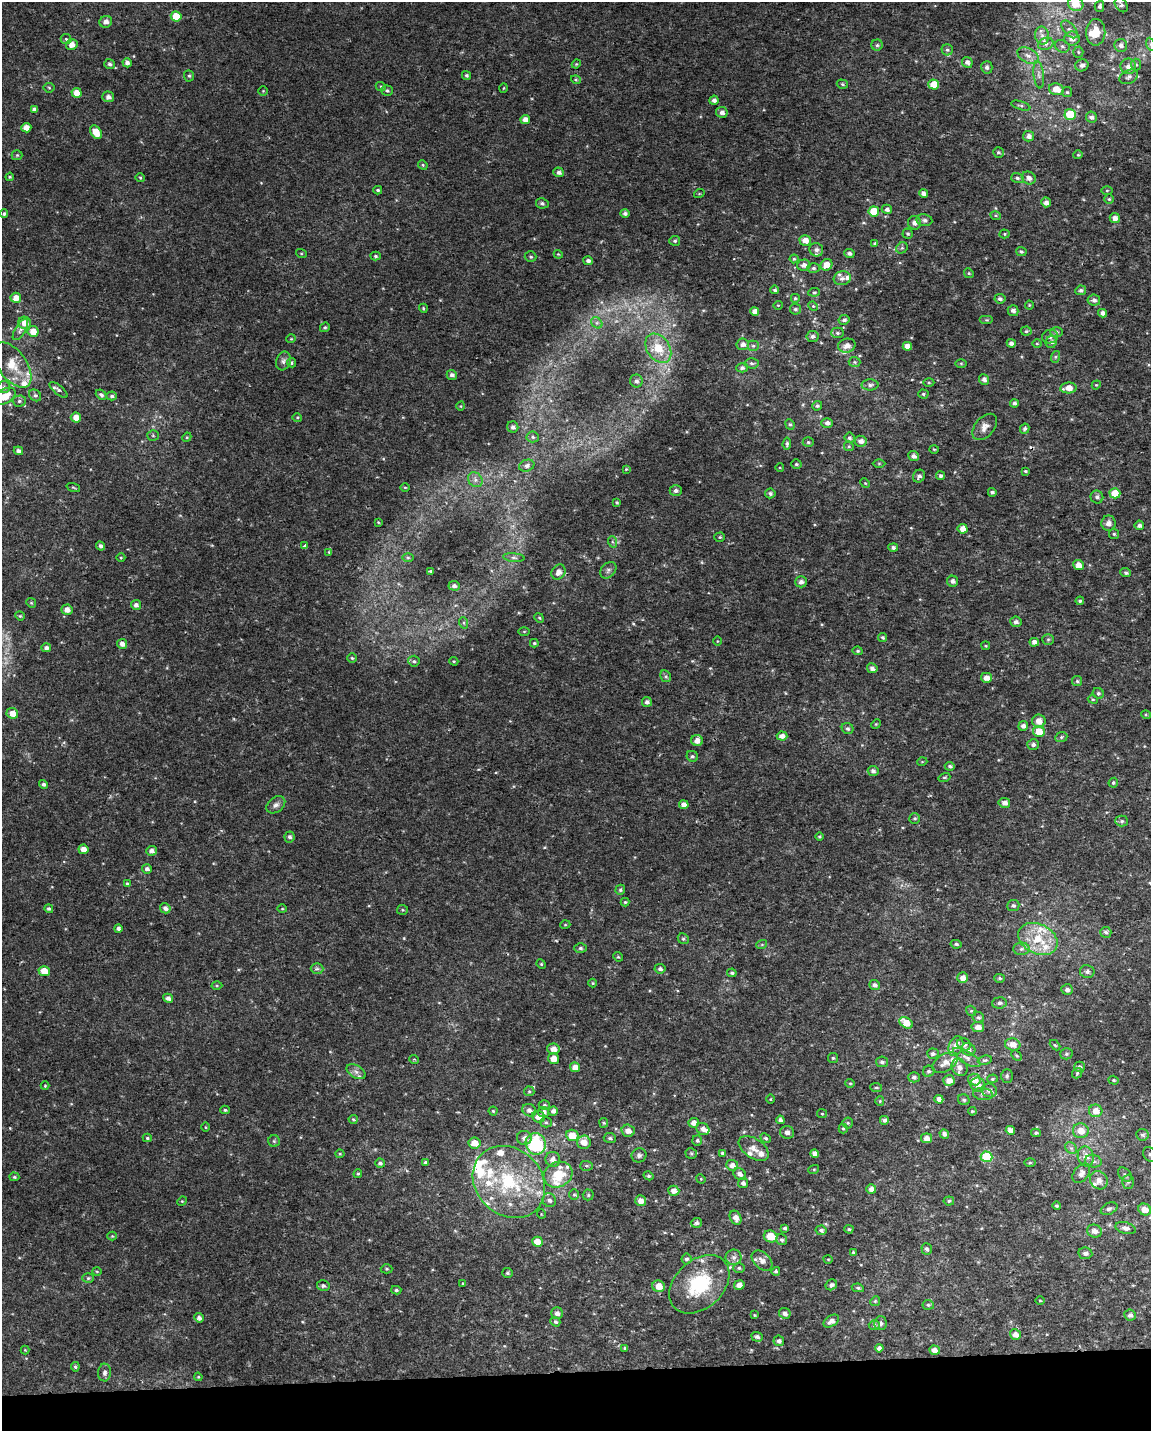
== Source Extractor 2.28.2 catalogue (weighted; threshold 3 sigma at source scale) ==
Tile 10 of 4 x 3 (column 2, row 3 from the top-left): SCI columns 1150-2298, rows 52-1480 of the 4595 x 4347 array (HDU 1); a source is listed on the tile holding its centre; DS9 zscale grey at full resolution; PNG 1153 x 1433 px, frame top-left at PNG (2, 2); each listed source drawn as its Kron ellipse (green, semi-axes under 4 px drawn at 4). Shown black and unused: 4% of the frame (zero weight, under 2 of 3 exposures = <1% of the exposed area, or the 3 px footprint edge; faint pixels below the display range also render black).
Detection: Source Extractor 2.28.2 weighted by HDU 2 'WHT'; one run over the whole footprint, this tile lists its part. Background 0.00345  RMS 0.003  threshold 0.0136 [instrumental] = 3 sigma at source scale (4.5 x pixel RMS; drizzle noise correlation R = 1.50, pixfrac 1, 0.0396/0.0396 arcsec/px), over >= 5 px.
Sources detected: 517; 1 cosmic-ray / hot-pixel residue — neither listed nor drawn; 34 inside a brighter listed object's ellipse — not listed separately; the other 482 listed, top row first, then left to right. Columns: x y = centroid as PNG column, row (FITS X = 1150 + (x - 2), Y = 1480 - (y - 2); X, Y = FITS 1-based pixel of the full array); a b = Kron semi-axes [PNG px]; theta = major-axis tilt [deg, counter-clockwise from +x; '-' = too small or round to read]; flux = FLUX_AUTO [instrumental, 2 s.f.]
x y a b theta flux
1076 4 8 7 - 6.3
1121 5 8 5 -55 0.9
1099 6 5 4 - 0.84
176 16 5 5 - 6.6
106 22 6 6 - 1.6
1070 29 11 5 -48 1.2
1096 32 13 9 89 5.7
1042 36 9 7 -86 1.5
66 39 5 5 - 0.53
1072 39 8 7 - 2.2
1046 44 8 6 21 1.1
1150 44 6 4 -72 0.53
72 45 6 5 - 2.3
877 45 5 5 - 0.61
1121 45 6 6 - 1.3
1062 46 7 6 - 0.77
947 50 5 5 - 0.6
1078 52 5 5 - 0.47
1028 56 11 7 -27 1.8
967 62 6 5 - 1.2
127 63 4 4 - 1.3
110 64 5 5 - 0.63
576 64 4 4 - 0.32
1082 65 6 6 - 1.1
1136 65 6 5 - 0.53
1128 66 8 7 - 1.8
987 67 6 6 - 0.88
466 75 5 4 - 0.51
1039 75 14 5 -84 1.3
189 76 5 5 - 0.5
1129 77 10 6 27 1.1
576 80 5 3 - 0.32
842 84 6 4 -17 0.45
934 85 5 5 - 6.2
381 87 5 3 - 0.31
49 88 5 5 - 0.39
504 88 4 3 - 0.24
1056 89 7 6 - 3.7
263 91 4 4 - 0.27
387 91 6 5 - 0.67
1067 92 5 5 - 0.5
77 93 5 5 - 2.7
108 97 6 5 - 1.3
714 100 4 4 - 1.1
1021 106 10 4 -16 0.66
34 109 4 4 - 1
722 112 6 5 - 1.3
1070 114 5 5 - 8.8
1091 117 5 5 - 0.96
525 120 5 4 - 2.1
26 128 5 4 - 2.3
96 132 7 5 -57 3.8
1029 136 5 5 - 1.5
998 152 5 5 - 0.57
17 155 5 5 - 0.38
1078 155 4 4 - 0.34
423 165 5 4 - 0.38
559 172 5 5 - 1
10 177 4 3 - 0.34
140 178 5 4 - 0.33
1017 178 6 5 - 0.65
1029 178 7 6 - 1.4
378 190 4 3 - 0.49
1107 190 6 4 1 0.35
923 193 4 4 - 1.2
699 194 5 3 - 0.27
1109 199 5 5 - 0.39
1046 202 5 5 - 1.5
542 203 6 5 - 0.74
887 209 5 5 - 1
874 211 5 5 - 8.6
625 213 5 4 - 0.77
4 214 4 4 - 0.54
996 216 5 3 - 0.35
1115 218 5 5 - 1.9
924 220 8 6 -8 0.76
915 223 7 6 - 1.2
908 234 5 5 - 0.45
1005 234 5 4 - 0.37
805 240 6 5 - 2.8
675 241 5 5 - 0.52
875 243 4 4 - 0.54
902 248 6 5 - 0.56
816 250 7 6 - 1.1
1021 251 5 4 - 0.47
301 253 5 3 - 0.31
849 253 5 4 - 0.88
558 254 4 3 - 0.29
376 256 5 4 - 0.54
531 257 6 5 - 0.56
794 259 4 4 - 0.43
588 261 5 4 - 0.87
804 265 6 5 - 1.4
826 265 6 5 - 2.7
813 268 6 5 - 0.58
969 273 5 4 - 0.34
842 278 8 7 - 1.3
775 290 4 4 - 0.52
1081 290 5 5 - 0.7
814 292 6 4 8 0.42
16 298 5 5 - 2.5
795 298 5 5 - 0.44
1000 299 5 4 - 0.82
1094 300 6 5 - 1
778 305 4 4 - 0.3
1029 305 4 4 - 0.29
813 306 5 4 - 0.38
423 308 5 3 - 0.39
795 309 5 5 - 0.55
755 311 5 4 - 1.7
1013 311 5 5 - 1.3
1102 313 4 4 - 1.4
844 320 6 5 - 0.88
986 320 7 3 0 0.39
25 323 6 6 - 2.8
597 323 6 5 - 0.66
325 327 5 4 - 0.46
20 330 12 5 59 1.1
33 331 5 5 - 3.3
1026 331 5 4 - 0.47
1056 332 6 5 - 0.65
837 333 6 5 - 0.56
813 336 6 5 - 0.91
1050 337 8 6 18 0.88
291 339 5 3 - 0.24
1051 342 6 5 - 1.1
1011 343 5 4 - 1.2
743 344 6 6 - 1.3
1037 344 5 3 - 0.35
753 346 5 5 - 0.51
847 346 9 7 15 2
907 346 4 4 - 2.2
658 348 16 11 -55 6.2
1055 357 6 4 72 0.46
283 361 10 7 69 1.1
855 362 6 5 - 0.46
291 363 5 4 - 0.84
751 363 7 5 -2 0.64
961 363 6 4 -1 0.35
12 365 26 14 -54 6.3
742 368 5 4 - 0.74
452 375 5 5 - 1
984 379 5 5 - 1.2
636 381 6 6 - 0.85
929 382 5 3 - 0.33
870 385 8 5 1 0.84
1096 385 5 3 - 0.29
4 387 6 6 - 0.77
1068 388 8 5 5 3.1
59 390 11 4 -40 0.66
923 394 5 4 - 0.45
35 395 6 5 - 0.65
101 395 6 4 -40 0.64
4 396 12 7 30 4.8
112 396 5 4 - 0.65
19 401 6 5 - 0.68
1014 403 4 4 - 0.85
461 406 4 3 - 0.25
817 406 5 4 - 0.57
76 417 5 5 - 2.5
297 417 5 3 - 0.32
827 423 6 5 - 0.89
790 424 5 4 - 0.44
513 427 5 5 - 0.93
985 427 15 9 49 2.3
1025 429 5 4 - 0.68
153 435 5 5 - 0.44
187 437 5 4 - 0.3
533 437 6 5 - 0.63
849 438 5 5 - 0.63
861 441 6 5 - 1.5
808 442 5 4 - 0.5
787 444 6 4 84 0.53
849 446 5 4 - 0.43
934 449 5 3 - 0.28
18 451 5 4 - 1
913 456 5 5 - 1.3
879 463 6 4 0 0.35
796 464 5 4 - 0.51
527 466 8 6 21 1.1
780 468 4 3 - 0.22
626 469 4 2 - 0.26
1025 471 4 3 - 0.37
919 476 7 5 52 0.95
941 476 4 4 - 0.76
475 480 8 6 -47 1.2
865 483 5 4 - 0.36
73 487 7 3 -19 0.33
405 487 5 3 - 0.27
676 490 6 5 - 0.91
992 492 4 4 - 0.61
770 493 5 5 - 0.65
1115 493 5 5 - 6
1097 497 6 6 - 0.91
617 502 3 3 - 0.4
378 522 4 3 - 0.27
1108 523 7 7 - 1.5
1139 525 5 4 - 0.94
963 529 5 4 - 2.6
1114 534 5 5 - 0.43
720 537 5 4 - 0.4
613 542 6 4 -69 0.49
101 546 5 4 - 0.89
305 546 3 3 - 0.91
893 547 5 4 - 0.86
329 552 4 3 - 0.27
121 558 4 3 - 0.29
408 558 6 4 -1 0.38
514 558 10 4 -5 0.78
1079 565 5 5 - 2.8
608 570 9 7 46 0.99
430 571 4 3 - 0.31
558 572 8 6 54 2
1126 573 5 4 - 0.55
953 581 5 5 - 0.95
801 582 6 5 - 1.2
454 586 6 5 - 0.86
1080 601 4 3 - 0.5
31 603 5 4 - 0.36
136 605 5 5 - 1
67 610 5 5 - 1.7
20 616 5 4 - 0.33
539 618 5 4 - 0.4
1016 622 5 5 - 1.1
464 623 6 4 -71 0.41
524 631 5 4 - 0.32
883 637 4 3 - 0.54
1048 639 6 5 - 0.48
717 641 4 3 - 0.23
1034 642 5 4 - 1.6
534 643 4 3 - 0.38
122 644 5 4 - 1.5
986 646 4 3 - 0.29
46 648 5 4 - 1.1
858 651 5 4 - 0.47
352 658 5 5 - 0.42
414 661 6 5 - 0.58
454 661 4 3 - 0.31
872 668 5 5 - 1.2
666 676 6 5 - 0.55
986 678 5 5 - 2
1077 681 5 5 - 0.48
1098 693 6 5 - 0.6
1093 699 5 4 - 0.36
647 702 5 5 - 0.97
12 713 6 5 - 2.8
1146 715 5 3 - 0.29
1039 721 6 6 - 2.6
876 724 5 4 - 0.3
1023 726 5 4 - 1.2
848 728 6 5 - 0.74
1039 731 6 5 - 5.1
782 736 5 4 - 1.9
1061 737 6 5 - 0.61
697 741 6 5 - 2
1033 744 6 5 - 0.96
692 756 6 5 - 0.57
922 762 5 3 - 0.26
950 766 5 4 - 0.59
873 771 5 5 - 0.99
944 777 6 4 18 0.37
1113 783 5 4 - 0.52
44 784 4 4 - 0.73
1004 803 6 5 - 1.4
276 805 10 7 38 1.2
684 805 5 4 - 2
915 818 5 5 - 0.56
1122 821 6 5 - 0.65
819 836 4 4 - 0.4
290 837 5 5 - 0.8
83 849 5 4 - 2.2
151 851 5 4 - 1.3
147 869 5 4 - 0.95
127 884 4 4 - 0.49
620 890 5 4 - 0.53
625 902 4 4 - 0.38
1013 906 6 5 - 0.69
165 908 5 5 - 1.2
49 909 4 4 - 0.55
282 909 5 3 - 0.28
402 910 5 5 - 0.41
565 925 5 3 - 0.25
118 928 4 4 - 1
1106 932 5 5 - 0.81
683 939 6 5 - 0.51
1038 939 21 15 -27 9.2
762 944 5 3 - 0.29
956 944 5 4 - 0.53
580 948 6 4 -1 0.54
1021 949 8 6 2 0.95
618 957 5 4 - 0.34
541 964 5 4 - 0.36
317 969 6 5 - 0.71
660 969 5 4 - 0.81
44 971 5 5 - 3.8
1087 972 7 6 - 0.89
732 973 4 4 - 0.51
963 978 5 5 - 1.9
1000 978 5 4 - 0.51
593 983 4 4 - 0.3
875 985 5 5 - 1.1
217 986 5 3 - 0.35
1067 989 6 5 - 0.95
168 998 5 4 - 1.3
999 1003 7 5 5 0.81
971 1011 5 5 - 0.45
978 1017 6 5 - 0.61
906 1023 7 5 -35 4.7
978 1027 6 5 - 1.9
964 1044 7 6 - 1.1
1013 1045 8 6 -13 2.4
1055 1045 6 3 -43 0.34
956 1046 10 7 67 2.4
553 1049 6 5 - 1.9
968 1049 7 6 - 1.1
933 1054 5 5 - 0.69
1066 1054 6 5 - 0.66
1017 1056 6 4 -44 0.42
967 1057 15 6 -31 1.6
833 1058 5 5 - 0.44
414 1059 5 3 - 0.27
554 1059 5 5 - 2.7
985 1060 7 4 9 0.56
882 1062 6 5 - 0.78
945 1063 14 8 33 2.8
575 1067 5 4 - 2.7
959 1067 9 7 -58 2.2
1079 1067 5 5 - 0.64
929 1071 6 5 - 0.68
356 1072 10 6 -31 1.2
1077 1073 6 4 49 0.37
1007 1076 7 5 90 0.58
914 1077 6 5 - 0.8
992 1079 5 4 - 0.41
974 1080 6 6 - 2.3
1114 1080 5 4 - 0.37
949 1081 6 5 - 2.3
850 1083 5 4 - 0.33
978 1085 7 7 - 2.2
45 1086 4 4 - 0.29
876 1088 6 3 -7 0.38
989 1090 8 6 -23 1.7
529 1091 5 5 - 0.42
983 1094 10 6 -7 1
770 1099 5 3 - 0.27
939 1099 4 4 - 1.6
964 1100 6 5 - 0.65
880 1101 5 4 - 0.35
544 1105 5 4 - 0.53
225 1110 5 3 - 0.47
529 1110 7 6 - 1.4
493 1111 4 4 - 0.37
553 1111 5 4 - 0.99
972 1111 4 3 - 0.34
1096 1111 6 6 - 3
543 1112 5 5 - 1.2
822 1114 5 4 - 0.3
538 1117 6 5 - 2.5
353 1119 4 4 - 0.36
780 1120 4 4 - 1
884 1120 4 4 - 0.88
546 1122 5 5 - 0.53
604 1123 5 4 - 0.34
694 1123 5 5 - 1.9
848 1123 5 5 - 0.49
206 1127 4 3 - 0.24
843 1128 5 4 - 0.37
703 1129 7 5 -31 1.3
1010 1130 5 4 - 1.8
628 1131 6 6 - 1.8
1081 1131 8 7 - 3
787 1132 7 6 - 1.3
1036 1133 5 4 - 0.5
944 1134 5 4 - 0.97
572 1135 6 5 - 4.8
1142 1135 6 6 - 0.82
147 1138 4 4 - 0.39
524 1138 7 7 - 1.4
610 1138 6 5 - 0.58
766 1138 5 4 - 0.46
926 1138 5 5 - 1.8
697 1140 5 5 - 0.63
274 1141 6 5 - 0.54
584 1142 7 7 - 3
475 1143 6 5 - 3.3
536 1144 11 10 - 22
754 1148 17 9 -34 2.5
1071 1148 7 5 -43 0.76
691 1153 6 5 - 0.49
722 1153 4 3 - 0.5
340 1154 4 4 - 0.33
815 1154 4 4 - 1.8
639 1155 7 7 - 0.81
1150 1155 8 6 -58 0.82
1086 1156 10 8 -77 2.1
986 1157 6 5 - 15
553 1159 7 7 - 1.6
1093 1161 8 6 -13 0.88
425 1162 4 4 - 0.57
380 1163 5 4 - 0.62
1030 1163 6 4 1 0.38
732 1165 6 5 - 1.8
586 1166 6 5 - 0.52
814 1169 5 3 - 0.28
1081 1173 11 7 51 1.5
358 1174 4 4 - 0.4
740 1174 7 5 -37 1.2
1125 1174 8 5 -47 0.75
558 1175 15 12 29 8
649 1176 5 4 - 0.54
14 1177 5 4 - 0.46
701 1179 5 4 - 0.28
1099 1180 9 8 - 2
509 1182 39 33 -44 28
1128 1182 7 6 - 0.86
743 1183 5 5 - 0.95
871 1189 5 4 - 1.5
674 1191 6 5 - 1.9
574 1195 5 5 - 0.44
588 1195 5 5 - 0.49
549 1200 7 6 - 0.99
182 1201 5 4 - 0.31
641 1201 5 5 - 1.9
949 1201 5 4 - 0.55
1057 1206 4 4 - 0.52
1109 1209 9 5 26 0.86
1145 1210 6 5 - 2.7
541 1214 5 3 - 0.24
736 1218 7 5 -64 1.7
696 1223 6 5 - 0.93
785 1228 4 3 - 0.68
1126 1228 10 5 -15 1.4
849 1229 4 3 - 0.47
821 1230 5 4 - 0.92
1094 1231 7 6 - 1.9
112 1236 4 4 - 0.32
771 1236 7 6 - 5.6
782 1240 6 5 - 0.73
537 1242 5 5 - 3.5
927 1249 6 5 - 0.76
853 1252 4 3 - 0.29
1085 1253 7 6 - 1
734 1257 8 7 - 1.3
686 1259 5 5 - 0.77
828 1259 4 3 - 0.24
762 1261 12 8 -44 2
739 1268 6 5 - 0.56
387 1269 6 4 0 0.42
97 1271 5 3 - 0.29
776 1271 4 4 - 0.52
508 1273 5 5 - 0.58
88 1278 6 5 - 0.48
463 1284 4 3 - 0.32
699 1284 34 24 43 19
739 1285 5 5 - 1.9
831 1285 6 5 - 0.96
323 1286 6 5 - 0.84
659 1286 6 6 - 3.6
858 1288 6 4 -10 0.5
396 1290 5 4 - 0.54
1040 1300 5 3 - 0.29
875 1301 5 4 - 0.36
928 1305 5 5 - 0.56
557 1313 6 6 - 1.3
785 1313 6 5 - 1.3
754 1315 4 3 - 0.32
1130 1315 6 5 - 1.2
199 1318 5 4 - 1.1
831 1321 8 5 33 1.5
555 1322 5 4 - 0.73
880 1323 7 6 - 0.91
874 1325 5 4 - 0.52
1015 1334 5 5 - 1.7
757 1337 6 4 -17 0.93
779 1341 5 5 - 0.89
625 1348 3 3 - 0.56
879 1348 4 4 - 1
25 1350 4 4 - 0.29
934 1350 5 4 - 1.7
75 1367 5 4 - 0.48
105 1373 9 6 88 1.1
198 1377 4 3 - 0.29
Isophote crosses this tile's border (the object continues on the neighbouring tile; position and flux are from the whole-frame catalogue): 5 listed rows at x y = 1076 4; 1150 44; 4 396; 1150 1155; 1145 1210